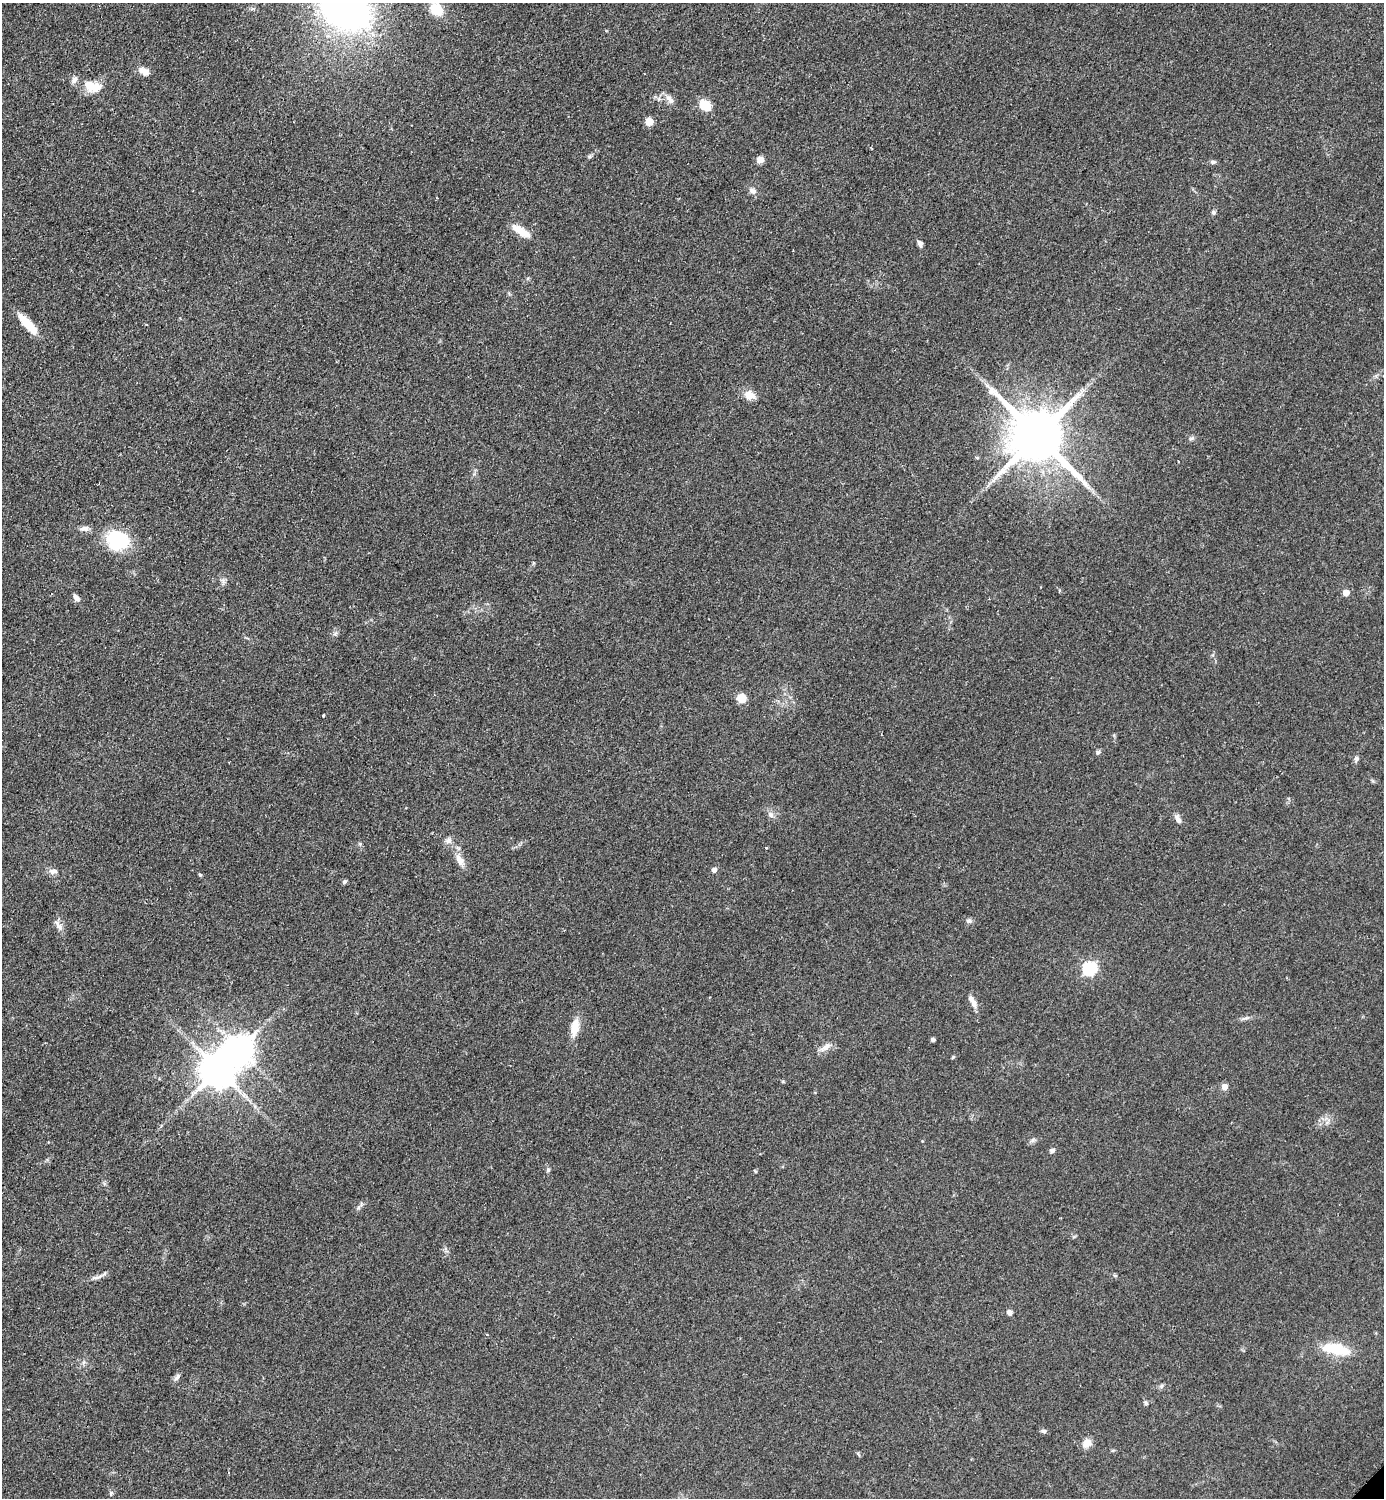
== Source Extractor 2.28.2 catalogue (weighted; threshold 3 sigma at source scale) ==
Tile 11 of 4 x 4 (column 3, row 3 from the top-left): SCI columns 3076-4457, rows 1503-2998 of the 6005 x 6005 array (HDU 1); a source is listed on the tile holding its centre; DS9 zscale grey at full resolution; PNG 1386 x 1500 px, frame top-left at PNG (2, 3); no overlay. Shown black and unused: <1% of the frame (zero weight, under 2 of 3 exposures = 1% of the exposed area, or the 3 px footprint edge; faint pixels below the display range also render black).
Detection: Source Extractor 2.28.2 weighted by HDU 2 'WHT'; one run over the whole footprint, this tile lists its part. Background 0.0797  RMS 0.0079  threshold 0.0354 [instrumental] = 3 sigma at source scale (4.5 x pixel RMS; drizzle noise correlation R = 1.50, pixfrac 1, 0.05/0.05 arcsec/px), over >= 5 px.
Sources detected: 63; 1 inside a brighter object's white glare — not listed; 3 inside a brighter listed object's ellipse — not listed separately; the other 59 listed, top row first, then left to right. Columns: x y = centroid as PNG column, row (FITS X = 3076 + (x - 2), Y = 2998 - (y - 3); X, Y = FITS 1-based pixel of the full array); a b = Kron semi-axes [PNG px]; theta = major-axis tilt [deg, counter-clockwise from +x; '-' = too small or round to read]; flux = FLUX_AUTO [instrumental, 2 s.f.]
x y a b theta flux
344 7 42 29 -38 420
436 9 17 13 -42 14
144 71 13 9 -22 5.9
89 85 26 13 -23 16
670 99 16 6 -47 4.6
705 105 15 11 -42 12
649 121 5 5 - 21
760 160 8 7 - 4.8
1213 162 8 5 -1 1.7
753 191 8 7 - 3.1
1213 212 6 5 - 1.5
521 231 26 8 -31 12
920 243 7 5 -61 2.9
28 324 28 8 -48 18
749 395 11 9 -19 9.7
1038 436 16 14 -43 5600
1191 438 8 5 20 1.6
977 458 4 4 - 0.94
84 529 13 6 9 4
117 541 23 19 -2 47
223 581 7 5 -47 2
1346 593 5 5 - 8.9
76 598 10 6 -57 3
742 698 9 9 - 9.1
323 715 3 3 - 2.9
1098 752 6 4 18 1.3
1356 758 6 6 - 1.8
770 815 9 7 -47 3.2
1178 819 12 7 -68 3.4
448 840 10 8 18 3.2
766 848 3 3 - 0.78
460 860 18 9 -63 7.2
714 870 5 5 - 3.5
53 871 11 7 -1 3.9
200 875 5 4 - 0.93
344 881 6 5 - 1.3
969 921 8 6 -3 2.3
59 925 17 7 -55 4.4
1089 968 6 6 - 130
973 1003 13 8 -66 4.9
575 1027 21 9 80 12
933 1040 4 4 - 2.2
826 1047 16 7 39 5.4
953 1057 5 3 - 0.83
218 1070 10 10 - 2000
1224 1087 5 5 - 6.6
1032 1141 7 4 1 1.7
1052 1150 7 5 17 1.9
548 1170 6 5 - 1.3
755 1171 4 4 - 0.99
97 1277 18 4 15 3.5
1009 1312 7 6 - 2.5
1336 1349 33 12 -11 28
177 1377 10 6 57 2.6
1161 1386 6 5 - 1.5
1146 1403 7 4 -50 1.3
1044 1431 7 5 -4 1.7
1087 1443 13 9 45 6
111 1493 7 5 76 1.5
Isophote crosses this tile's border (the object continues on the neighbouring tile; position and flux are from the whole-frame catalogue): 1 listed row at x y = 344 7